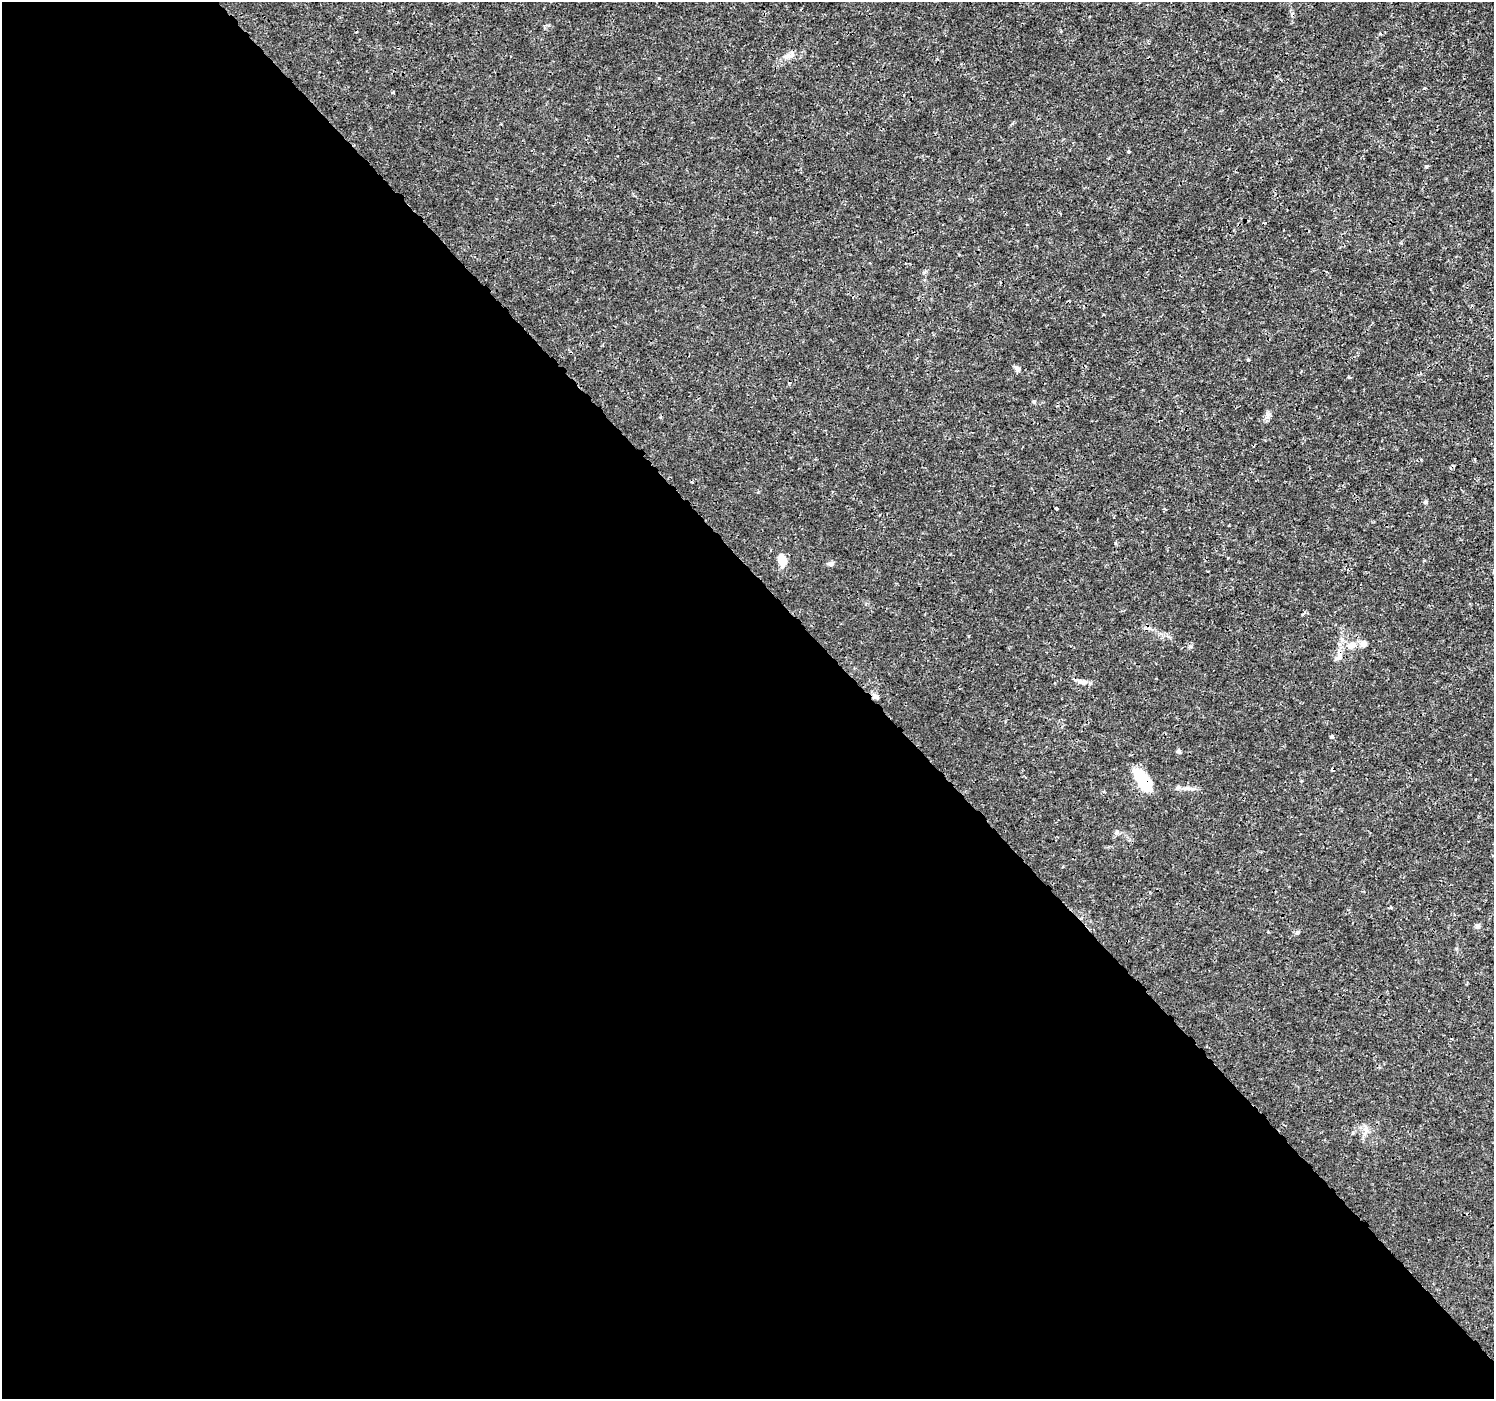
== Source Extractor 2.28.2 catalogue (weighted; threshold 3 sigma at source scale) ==
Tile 9 of 4 x 4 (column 1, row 3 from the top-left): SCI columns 46-1537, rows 1584-2980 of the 6065 x 6025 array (HDU 1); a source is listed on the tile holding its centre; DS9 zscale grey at full resolution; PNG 1496 x 1401 px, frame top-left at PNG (2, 2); no overlay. Shown black and unused: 58% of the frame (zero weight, under 3 of 4 exposures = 5% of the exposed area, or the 3 px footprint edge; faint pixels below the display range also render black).
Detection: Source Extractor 2.28.2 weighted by HDU 2 'WHT'; one run over the whole footprint, this tile lists its part. Background 0.00113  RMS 7.8e-04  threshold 0.00351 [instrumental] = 3 sigma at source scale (4.5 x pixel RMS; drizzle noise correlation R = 1.50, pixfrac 1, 0.0396/0.0396 arcsec/px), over >= 5 px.
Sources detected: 24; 2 cosmic-ray / hot-pixel residue — not listed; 1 inside a brighter listed object's ellipse — not listed separately; the other 21 listed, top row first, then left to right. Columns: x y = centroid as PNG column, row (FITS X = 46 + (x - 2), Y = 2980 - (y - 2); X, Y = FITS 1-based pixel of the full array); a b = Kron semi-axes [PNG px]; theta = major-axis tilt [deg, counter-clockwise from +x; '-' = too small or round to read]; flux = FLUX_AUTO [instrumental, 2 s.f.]
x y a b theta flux
788 56 11 7 29 0.39
1129 151 4 3 - 0.13
1426 166 4 4 - 0.14
1248 360 3 3 - 0.15
1017 368 8 6 -34 0.24
1349 377 5 3 - 0.086
1425 502 5 5 - 0.12
1056 508 3 3 - 0.45
782 560 11 7 -69 1.3
830 564 9 6 2 0.2
1351 645 15 8 24 0.8
1340 657 9 8 - 0.39
1082 682 14 7 -15 0.42
876 697 8 6 -25 0.25
1332 737 4 4 - 0.2
1179 751 5 5 - 0.16
1143 779 28 12 -54 2.7
1178 787 7 5 55 0.16
1117 833 7 6 - 0.18
1477 926 7 6 - 0.19
1365 1127 10 3 -70 0.18
Overlapping masked pixels (flux is a lower limit): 1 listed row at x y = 1143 779
Unlisted compact peaks at least as high as the median listed source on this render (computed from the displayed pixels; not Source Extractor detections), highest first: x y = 1190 646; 1034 402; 1297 932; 1268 414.